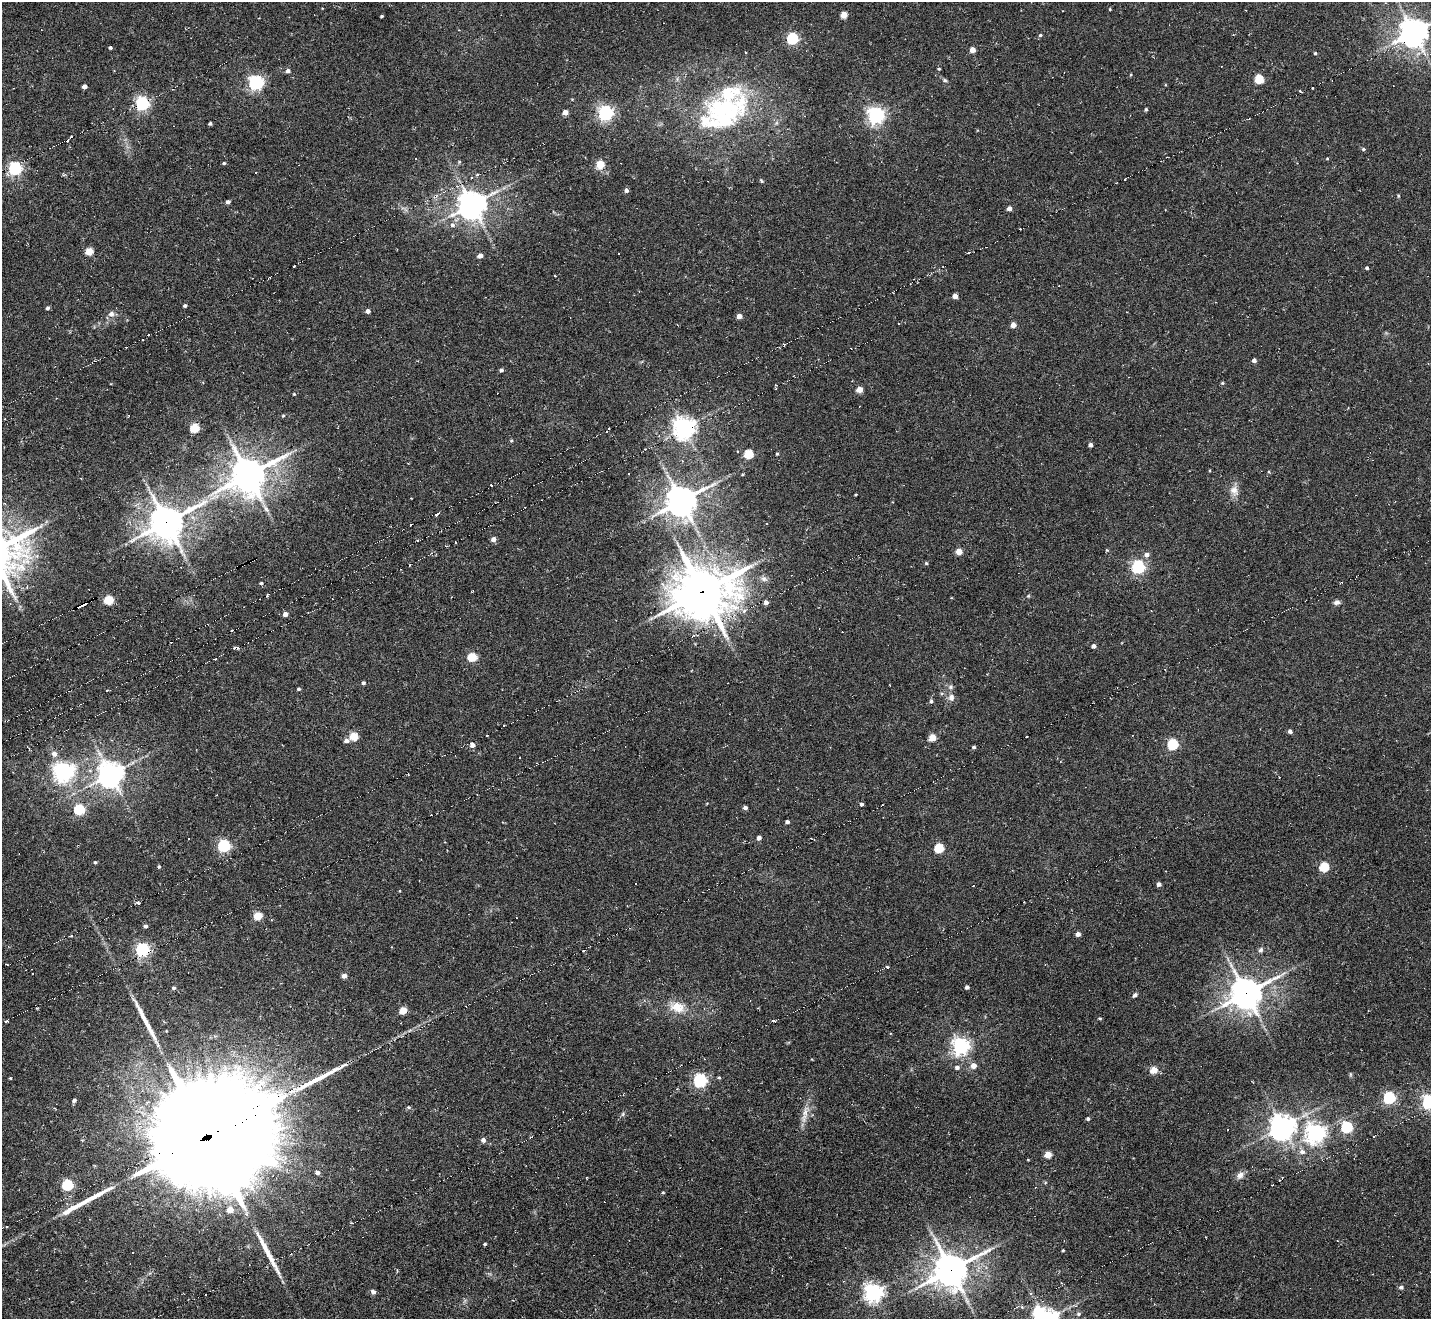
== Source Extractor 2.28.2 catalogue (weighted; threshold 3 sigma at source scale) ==
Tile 7 of 4 x 4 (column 3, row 2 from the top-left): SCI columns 2889-4317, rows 2932-4248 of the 5747 x 5738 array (HDU 1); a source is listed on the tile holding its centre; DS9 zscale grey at full resolution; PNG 1433 x 1321 px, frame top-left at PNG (2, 2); no overlay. Shown black and unused: <1% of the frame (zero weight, under 6 of 11 exposures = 2% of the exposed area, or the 3 px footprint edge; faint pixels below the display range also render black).
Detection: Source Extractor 2.28.2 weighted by HDU 2 'WHT'; one run over the whole footprint, this tile lists its part. Background -0.42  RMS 0.008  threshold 0.0326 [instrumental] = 3 sigma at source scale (4.09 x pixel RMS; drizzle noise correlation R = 1.36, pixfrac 0.8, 0.05/0.05 arcsec/px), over >= 5 px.
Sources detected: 215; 27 cosmic-ray / hot-pixel residue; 5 long thin detections or spike segments (spike, bleed or trail) — not listed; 2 inside a brighter listed object's ellipse — not listed separately; the other 181 listed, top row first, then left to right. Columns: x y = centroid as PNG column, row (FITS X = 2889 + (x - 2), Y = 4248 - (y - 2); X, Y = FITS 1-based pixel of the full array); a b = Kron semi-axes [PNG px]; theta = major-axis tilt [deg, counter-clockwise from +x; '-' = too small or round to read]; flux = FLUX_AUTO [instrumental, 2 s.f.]
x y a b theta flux
1110 9 3 3 - 0.65
844 15 5 4 - 12
382 16 3 3 - 0.96
1413 32 9 9 - 1000
1040 35 5 4 - 1
792 38 5 5 - 87
110 48 3 3 - 1.3
972 50 4 4 - 6.7
1315 53 4 4 - 0.8
939 69 3 3 - 0.78
288 71 5 5 - 2.5
1259 79 5 5 - 32
945 80 6 4 -23 1.2
256 82 6 6 - 200
84 87 4 4 - 4
142 103 6 6 - 120
722 108 73 33 20 110
1146 109 3 3 - 1
565 112 4 4 - 5.7
605 113 6 6 - 210
876 115 6 6 - 260
210 123 3 3 - 1.2
71 137 3 2 - 2.1
67 141 3 2 - 0.77
1363 149 5 4 - 1.2
1327 158 5 3 - 0.64
415 159 3 3 - 1.8
459 162 5 4 - 0.84
224 163 4 3 - 1
600 164 6 5 - 17
15 168 6 6 - 150
255 173 3 3 - 1.5
477 175 4 3 - 1.2
626 190 4 4 - 2.5
1398 196 4 3 - 0.84
228 202 4 4 - 2.4
472 205 9 8 - 1100
1009 208 4 4 - 3.8
452 225 7 6 - 2.6
89 251 5 5 - 17
480 256 4 4 - 5.1
294 266 3 2 - 1.2
1367 268 4 3 - 1.1
555 276 3 2 - 0.41
955 296 4 4 - 4.8
185 305 4 4 - 1.4
48 308 4 4 - 1.6
368 311 4 4 - 2.9
111 314 9 7 28 3.2
739 316 4 4 - 4.9
1013 325 4 4 - 5.9
1254 360 4 4 - 2.7
501 370 4 4 - 1.7
1222 383 5 4 - 0.85
859 389 4 4 - 9.9
294 394 4 4 - 0.77
283 416 5 4 - 0.87
194 428 5 5 - 35
684 428 7 7 - 540
608 429 6 3 55 4.1
511 441 5 3 - 0.73
1090 445 4 4 - 2.9
748 454 5 5 - 31
777 454 3 3 - 0.84
1210 470 4 2 - 0.62
248 475 12 11 - 1700
491 485 3 2 - 0.94
1234 490 15 11 -63 6.1
856 495 3 2 - 0.61
681 501 10 10 - 1100
437 514 5 3 - 1.8
166 522 13 11 33 1300
411 524 2 2 - 0.72
767 524 3 2 - 0.86
493 539 4 4 - 4.3
1107 550 4 4 - 0.76
959 551 4 4 - 10
1147 555 6 5 - 3
252 560 3 2 - 11
926 563 4 4 - 0.91
1138 567 6 6 - 150
764 579 10 7 -27 3
261 583 4 4 - 1
703 591 22 19 8 2400
267 595 6 2 -85 1
1028 596 4 4 - 0.78
91 600 3 2 - 12
108 600 5 5 - 31
766 602 5 4 - 3
1337 602 8 6 8 2.3
80 606 9 3 24 14
285 614 4 4 - 4.6
231 630 3 2 - 0.85
1094 646 4 4 - 2.9
235 647 5 4 - 1.9
472 657 5 5 - 33
363 683 4 3 - 1.8
950 687 7 7 - 2
299 689 4 4 - 1.2
951 697 8 7 - 3.8
931 701 5 4 - 1.4
504 725 3 2 - 0.97
1290 731 4 4 - 2.3
354 736 5 5 - 25
932 738 5 4 - 16
346 741 6 4 7 2.9
1173 744 5 5 - 64
472 745 5 5 - 3.4
974 747 5 4 - 1.2
54 754 7 6 - 4.4
63 772 7 7 - 430
110 774 8 8 - 690
861 804 4 4 - 1.7
745 808 5 4 - 2.3
79 810 5 5 - 57
787 822 4 3 - 2
759 838 4 4 - 3.2
188 839 3 3 - 2.5
224 846 6 5 - 110
939 848 5 5 - 37
95 862 4 3 - 1
159 867 4 3 - 1.1
1324 867 5 5 - 40
1159 884 4 4 - 3
138 903 6 3 -29 1.4
258 916 5 4 - 25
146 926 4 4 - 1.7
1078 934 4 4 - 3.9
72 935 4 3 - 1.3
142 950 6 5 - 170
1260 950 7 6 - 2
583 951 3 2 - 0.72
7 964 3 2 - 1.3
887 967 4 3 - 1.3
344 976 4 4 - 3.8
967 987 4 4 - 2.1
174 988 4 4 - 1.4
1246 993 12 10 27 1100
1134 995 6 4 48 1.5
677 1007 21 14 -14 13
403 1010 5 4 - 17
1100 1018 5 4 - 0.87
6 1021 4 3 - 1.1
773 1021 4 3 - 1.9
960 1046 7 7 - 260
973 1066 5 5 - 6.4
957 1067 5 5 - 2.4
1154 1070 5 4 - 16
719 1077 4 4 - 0.91
10 1078 3 3 - 0.64
700 1080 6 6 - 160
1389 1098 5 5 - 97
74 1100 4 3 - 1.8
1429 1102 6 6 - 220
408 1107 5 4 - 0.99
623 1114 6 4 71 1.1
805 1114 30 7 78 8
1088 1119 4 4 - 1.3
1282 1127 8 8 - 700
1347 1127 5 5 - 73
1315 1133 7 7 - 360
208 1137 54 44 17 15000
1374 1137 3 2 - 1.6
483 1140 5 4 - 3
1302 1152 7 6 - 3
1048 1155 5 4 - 16
1028 1160 2 2 - 0.57
317 1173 4 4 - 2.5
1240 1175 11 8 53 4.2
67 1185 5 5 - 70
663 1192 4 4 - 0.8
230 1209 5 5 - 10
485 1244 3 3 - 0.89
1063 1250 3 3 - 0.71
951 1270 13 11 30 1300
1401 1287 5 4 - 1.8
373 1292 6 5 - 2.3
873 1292 7 6 - 370
1031 1294 3 3 - 3.5
1022 1307 5 5 - 1
1078 1314 6 5 - 1.6
Overlapping masked pixels (flux is a lower limit): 8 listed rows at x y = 166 522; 252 560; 703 591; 91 600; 80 606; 1246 993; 208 1137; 951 1270
Isophote crosses this tile's border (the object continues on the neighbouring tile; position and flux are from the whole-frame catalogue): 2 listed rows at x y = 1413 32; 1429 1102